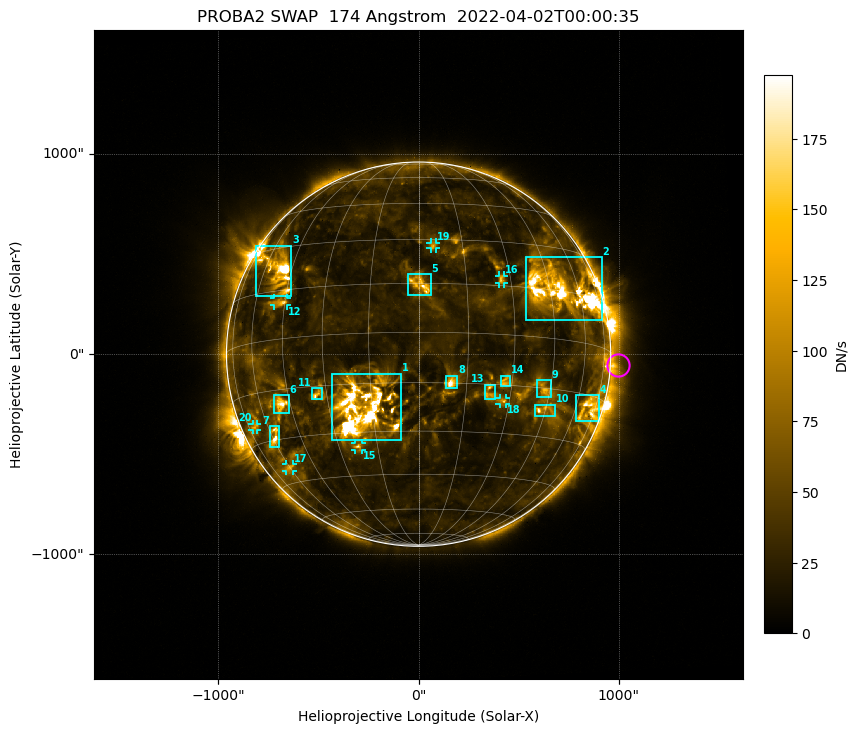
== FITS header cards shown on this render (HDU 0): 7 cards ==
TELESCOP= 'PROBA2  '           / satellite name
INSTRUME= 'SWAP    '           / instrument name
WAVELNTH=                  174 / [Angstrom] bandpass peak response
DATE-OBS= '2022-04-02T00:00:35.449' / UTC time of observation
CTYPE1  = 'HPLN-TAN'           / WCS axis X
CTYPE2  = 'HPLT-TAN'           / WCS axis Y
BUNIT   = 'DN/s    '           / unit of physical value

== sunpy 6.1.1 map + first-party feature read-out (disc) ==
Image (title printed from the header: PROBA2 SWAP  174 Angstrom  2022-04-02T00:00:35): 1024 x 1024 px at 3.16 arcsec/px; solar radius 960 arcsec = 303 px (full disc in frame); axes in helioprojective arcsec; data unit DN/s (BUNIT, on the colour bar)
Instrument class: DISC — disc imager (sunpy class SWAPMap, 174 A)
Bright regions (active regions / flare kernels): reference = the median radial profile (limb darkening/brightening removed); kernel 9 px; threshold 5 sigma = 59.1 DN/s over a disc level ~27.1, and >= 1.15x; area >= 9 px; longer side >= 7 px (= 22 arcsec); searched inside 0.97 R_sun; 26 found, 20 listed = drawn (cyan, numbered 1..; 7 of them under ~43 arcsec drawn as corner ticks so the feature stays visible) (cap 20 boxes per figure: the strongest are kept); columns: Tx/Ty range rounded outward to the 10 arcsec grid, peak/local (2 s.f.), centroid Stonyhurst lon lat
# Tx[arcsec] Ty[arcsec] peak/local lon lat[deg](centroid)
1 -430..-80 -430..-90 13 -19 -23
2 530..920 170..490 11 +49 +15
3 -810..-630 290..540 10 -51 +22
4 780..910 -340..-200 5.1 +69 -19
5 -50..60 290..400 5.4 +1 +15
6 -730..-650 -300..-200 7 -49 -19
7 -740..-690 -470..-360 5.9 -59 -29
8 130..200 -170..-100 6.2 +10 -15
9 590..660 -220..-130 5.5 +43 -15
10 580..680 -310..-250 6.3 +44 -21
11 -540..-480 -220..-170 5 -33 -17
12 -720..-650 240..280 5 -47 +11
13 330..390 -220..-150 3.8 +23 -17
14 410..460 -160..-100 4.5 +28 -14
15 -320..-280 -480..-440 4.3 -22 -35
16 400..430 350..400 4.4 +27 +17
17 -660..-620 -590..-550 3.6 -60 -40
18 400..440 -250..-210 4.1 +28 -20
19 60..90 530..560 4 +5 +28
20 -830..-800 -380..-340 3.2 -69 -25
Off-limb structures (1.02-1.3 R_sun): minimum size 162 px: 4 found; the strongest spans PA ~235..295 deg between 1.02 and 1.3 R_sun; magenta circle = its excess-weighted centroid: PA ~265 deg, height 1.04 R_sun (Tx ~1000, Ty ~-50 arcsec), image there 2.4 x the reference